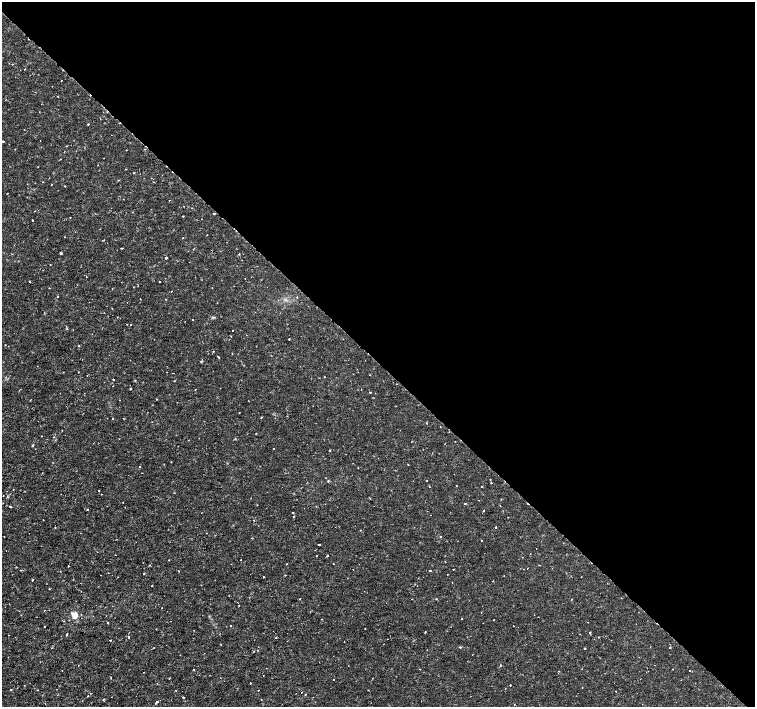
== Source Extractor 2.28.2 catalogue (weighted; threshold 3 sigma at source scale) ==
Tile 3 of 4 x 4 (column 3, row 1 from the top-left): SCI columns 3017-4521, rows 4452-5860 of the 6027 x 6019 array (HDU 1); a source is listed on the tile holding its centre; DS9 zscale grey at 2 x 2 block average (1 PNG px = mean of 2 x 2 image px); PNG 757 x 709 px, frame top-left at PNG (2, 2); no overlay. Shown black and unused: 51% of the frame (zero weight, under 2 of 3 exposures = <1% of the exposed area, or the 3 px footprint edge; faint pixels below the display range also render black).
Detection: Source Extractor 2.28.2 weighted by HDU 2 'WHT'; one run over the whole footprint, this tile lists its part. Background -9.44e-06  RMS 8.1e-04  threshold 0.00366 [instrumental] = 3 sigma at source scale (4.5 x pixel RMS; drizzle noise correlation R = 1.50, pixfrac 1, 0.0396/0.0396 arcsec/px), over >= 5 px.
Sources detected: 130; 6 cosmic-ray / hot-pixel residue — not listed; the other 124 listed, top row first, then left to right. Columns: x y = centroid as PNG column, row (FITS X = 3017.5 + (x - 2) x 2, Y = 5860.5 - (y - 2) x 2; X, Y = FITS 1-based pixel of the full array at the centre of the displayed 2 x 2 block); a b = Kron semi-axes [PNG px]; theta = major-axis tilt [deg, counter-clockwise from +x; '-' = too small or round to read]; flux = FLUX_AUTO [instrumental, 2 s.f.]
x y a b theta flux
25 69 2 2 - 0.14
61 80 2 2 - 0.085
58 96 2 2 - 0.13
88 124 2 2 - 0.27
3 141 2 2 - 0.31
65 186 2 2 - 0.12
7 193 2 2 - 0.085
183 216 2 2 - 0.089
32 220 2 2 - 0.14
121 248 2 2 - 0.15
61 253 2 2 - 0.7
238 254 2 2 - 0.14
166 258 2 2 - 0.45
86 276 2 2 - 0.1
30 281 2 2 - 0.082
159 282 2 2 - 0.36
57 296 2 2 - 0.11
297 297 2 2 - 0.086
166 299 2 2 - 0.084
192 320 2 2 - 0.24
130 325 2 2 - 0.22
232 330 2 2 - 0.087
289 339 2 2 - 0.32
78 345 2 2 - 0.17
213 351 2 2 - 0.11
218 357 2 2 - 0.2
201 362 2 2 - 0.17
87 375 2 2 - 0.074
324 377 2 2 - 0.074
113 379 2 2 - 0.18
195 390 2 2 - 0.089
370 392 2 2 - 0.16
157 399 2 2 - 0.088
239 412 2 2 - 0.072
261 417 2 2 - 0.25
256 434 2 2 - 0.083
53 437 2 2 - 0.095
235 439 2 2 - 0.13
33 445 2 2 - 0.72
273 449 2 2 - 0.081
330 450 2 2 - 0.098
408 464 2 2 - 0.12
358 468 2 2 - 0.08
490 479 2 2 - 0.16
328 481 2 2 - 0.15
491 483 2 2 - 0.14
456 486 2 2 - 0.074
429 487 2 2 - 0.29
99 490 2 2 - 0.26
479 500 2 2 - 0.057
465 503 2 2 - 0.12
87 509 2 2 - 0.17
484 511 2 2 - 0.18
292 512 2 2 - 0.17
294 516 2 2 - 0.21
254 520 2 2 - 0.19
55 527 2 2 - 0.12
496 527 2 2 - 0.27
360 530 2 2 - 0.2
206 533 2 2 - 0.058
440 536 2 2 - 0.14
252 538 2 2 - 0.14
482 541 2 2 - 0.21
319 545 2 2 - 0.17
327 555 2 2 - 0.21
316 556 2 2 - 0.12
522 557 2 2 - 0.06
169 560 2 2 - 0.12
445 562 2 2 - 0.095
287 564 2 2 - 0.098
333 564 2 2 - 0.11
150 565 2 2 - 0.1
68 566 2 2 - 0.18
453 569 2 2 - 0.49
178 571 2 2 - 0.17
430 571 2 2 - 0.42
108 573 2 2 - 0.062
144 573 2 2 - 0.43
285 575 2 2 - 0.081
504 575 2 2 - 0.069
263 577 2 2 - 0.12
32 579 2 2 - 0.12
152 585 2 2 - 0.071
49 589 2 2 - 0.15
299 599 2 2 - 0.17
411 599 2 2 - 0.064
436 599 2 2 - 0.088
239 606 2 2 - 0.061
162 607 2 2 - 0.097
44 610 2 2 - 0.18
72 612 3 2 - 0.23
74 615 3 3 - 5.2
322 619 2 2 - 0.064
462 619 2 2 - 0.083
494 620 2 2 - 0.13
230 625 2 2 - 0.12
513 626 2 2 - 0.16
590 633 2 2 - 0.28
66 634 3 2 - 0.12
129 637 2 2 - 0.13
276 638 2 2 - 0.11
387 639 2 2 - 0.066
110 640 2 2 - 0.15
460 647 2 2 - 0.25
670 647 2 2 - 0.23
154 648 2 2 - 0.11
585 648 2 2 - 0.19
500 665 2 2 - 0.2
193 669 2 2 - 0.16
420 669 2 2 - 0.087
672 669 2 2 - 0.077
558 671 2 2 - 0.1
111 677 2 2 - 0.1
333 679 2 2 - 0.09
250 683 2 2 - 0.29
510 685 2 2 - 0.18
582 687 2 2 - 0.083
505 688 2 2 - 0.067
11 690 2 2 - 0.14
305 694 2 2 - 0.11
88 696 2 2 - 0.084
183 698 2 2 - 0.28
103 699 3 2 - 0.17
157 702 4 2 - 0.36
Diffuse or blended objects may show on this block-average render without a row.